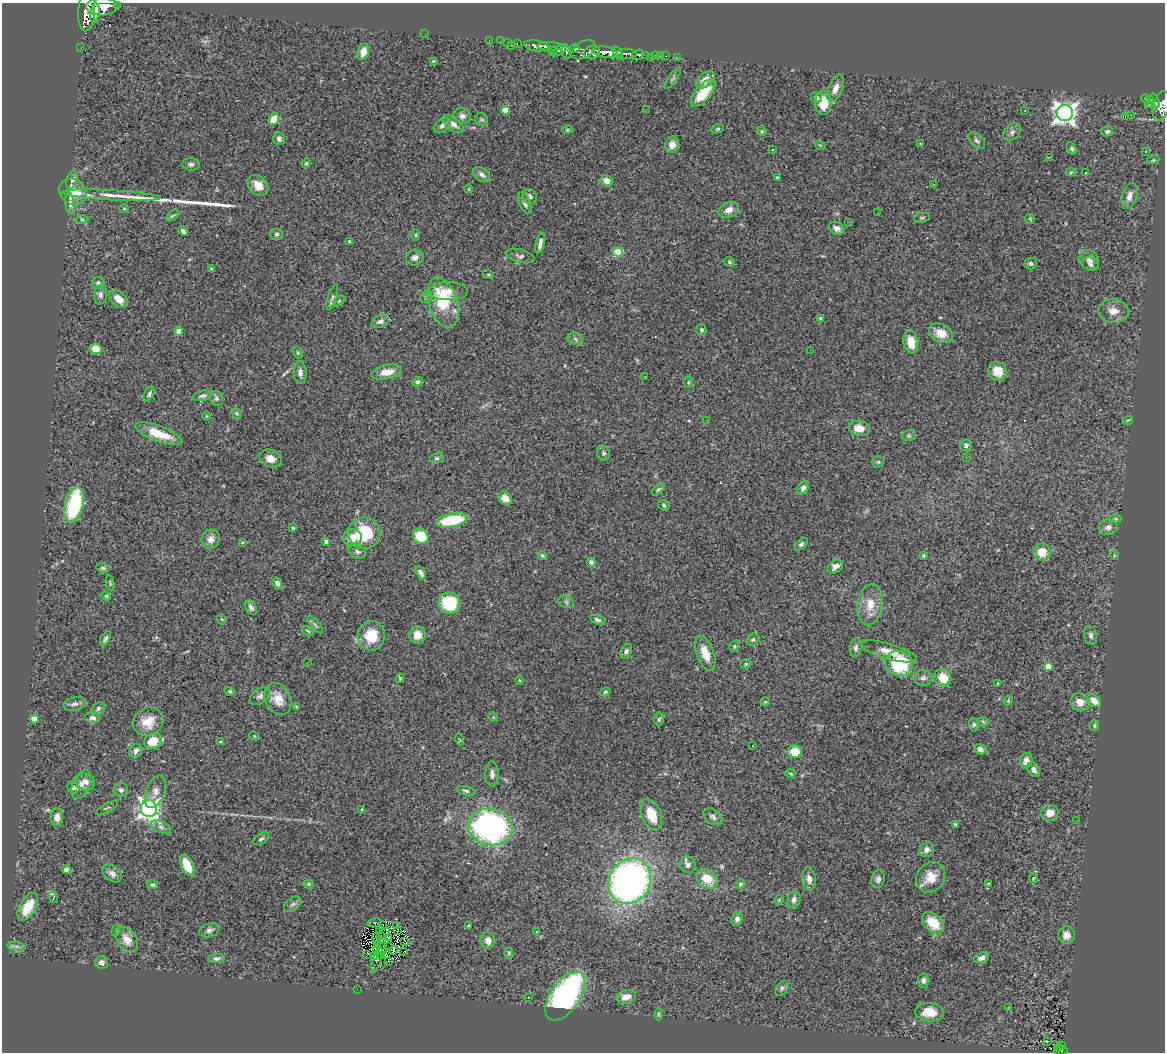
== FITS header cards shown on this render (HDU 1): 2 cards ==
NAXIS1  =                 1163
NAXIS2  =                 1050

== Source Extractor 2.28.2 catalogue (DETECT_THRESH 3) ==
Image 1163 x 1050 px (HDU 1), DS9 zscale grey, 1 PNG px = 1 image px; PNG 1167 x 1054 px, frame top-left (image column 1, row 1050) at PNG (2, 3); each listed source drawn as its Kron ellipse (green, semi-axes under 4 px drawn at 4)
Background 0.953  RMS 0.046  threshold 0.139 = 3 sigma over >= 5 px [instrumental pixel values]
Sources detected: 331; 10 with non-positive FLUX_AUTO (blend fragments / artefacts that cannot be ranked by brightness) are neither listed nor drawn; the other 321 listed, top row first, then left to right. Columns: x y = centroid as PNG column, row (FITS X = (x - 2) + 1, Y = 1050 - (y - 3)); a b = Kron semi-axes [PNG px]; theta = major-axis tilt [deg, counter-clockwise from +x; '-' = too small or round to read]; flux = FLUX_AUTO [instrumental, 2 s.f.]
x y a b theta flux
117 5 3 3 - 59
102 7 15 9 3 3000
87 11 20 8 87 3300
95 13 10 4 81 1200
425 34 2 2 - 68
489 40 2 2 - 9.8
500 41 2 2 - 4.8
507 42 2 2 - 7.5
517 43 3 2 - 16
511 46 3 2 - 39
536 46 12 5 -8 980
81 47 3 2 - 15
550 47 13 3 -2 880
575 49 4 4 - 280
560 50 9 4 36 380
584 50 13 8 30 420
553 51 4 3 - 78
363 52 8 5 72 28
566 52 7 4 -79 150
592 52 8 6 22 800
605 52 13 5 -10 1900
617 53 7 4 -65 390
627 54 10 5 -2 810
638 55 6 5 - 230
646 55 4 3 - 120
655 55 4 2 - 19
660 56 2 2 - 5.3
666 56 3 2 - 14
650 57 3 2 - 6.5
677 57 4 2 - 7
433 61 4 3 - 3
673 78 13 4 55 6.8
705 80 11 6 37 29
836 88 14 7 68 24
703 93 16 7 49 97
817 97 6 5 - 7.1
1145 98 4 3 - 69
1149 99 4 3 - 110
1155 101 8 3 -71 180
823 103 12 8 90 81
1149 104 3 2 - 6
1161 106 15 8 77 900
647 109 2 2 - 1.3
505 110 4 4 - 41
1025 110 3 2 - 3
1065 113 8 8 - 2000
1131 115 2 2 - 3700
462 116 9 7 -21 14
1125 116 3 2 - 5.7
274 119 6 5 - 56
482 120 7 6 - 5.8
453 124 12 6 -37 20
442 125 9 6 32 13
718 129 7 4 19 4.2
567 130 5 3 - 2.9
762 131 5 4 - 3.9
1107 131 6 5 - 7.5
1012 132 10 7 47 12
279 139 6 5 - 8.9
977 140 10 6 -45 9.6
672 144 8 7 - 21
920 144 3 3 - 2.6
820 145 5 3 - 2.8
773 149 3 3 - 14
1072 149 6 4 -64 6.4
1146 152 3 3 - 2.7
1049 157 3 2 - 3.7
1153 160 6 4 17 3.8
306 163 5 4 - 4.1
191 164 9 6 -3 9
1071 172 4 4 - 3.3
1086 172 3 3 - 4.7
482 175 9 6 -36 14
777 178 4 4 - 3.1
72 180 9 5 71 11
607 181 6 5 - 27
934 184 3 3 - 2.8
258 185 12 8 -44 33
469 189 4 3 - 2.2
73 192 14 12 -37 71
111 195 49 5 -3 44
530 196 8 7 - 9.8
1130 196 13 7 74 23
525 203 11 5 -68 13
70 204 11 4 -84 11
124 209 4 3 - 2.4
729 210 11 7 25 22
877 213 2 2 - 1.7
172 216 7 3 35 4.3
922 218 8 5 11 4.9
82 219 6 4 -1 4.4
1030 219 5 4 - 3
849 222 3 2 - 2.7
836 228 8 6 -28 16
183 231 5 3 - 7.1
276 234 6 5 - 6
416 235 6 3 -89 3.4
350 242 4 3 - 5.8
540 243 11 3 78 13
618 252 5 4 - 84
520 256 15 6 -14 12
415 257 9 8 - 14
1089 260 11 9 -46 16
730 262 6 4 -29 4.5
1031 263 6 6 - 6
1091 264 8 6 -27 11
211 269 4 3 - 5.5
488 274 6 3 -19 3.3
98 283 6 6 - 8
448 291 20 9 0 33
100 295 10 6 85 10
426 297 6 5 - 6.4
332 298 13 4 72 8.4
119 299 11 7 -42 31
339 301 6 4 46 3.7
443 303 25 14 -72 140
1113 311 15 12 -3 31
820 318 4 3 - 5.1
380 321 9 6 27 13
701 330 6 5 - 8.7
179 331 4 4 - 23
941 333 12 9 -26 49
575 339 8 6 -24 8.7
911 342 11 7 -80 46
96 349 6 5 - 44
810 350 2 2 - 1.3
298 353 6 4 -59 4.6
997 371 9 9 - 46
300 372 11 6 -86 14
387 372 15 7 10 38
645 376 3 2 - 5.4
417 382 5 4 - 5.4
688 382 5 3 - 3.3
149 394 8 4 63 7.5
203 396 10 5 14 8.2
216 398 7 6 - 8.3
236 413 6 4 -45 5.3
207 416 5 3 - 2.5
707 420 3 2 - 2.8
1128 420 5 3 - 2.9
859 428 11 7 -10 35
159 434 25 7 -20 84
909 435 7 5 18 5.8
966 445 6 5 - 7.7
604 453 7 6 - 7.2
270 458 11 8 -19 27
437 458 7 5 13 5.6
966 458 3 2 - 3.6
878 462 5 5 - 4.5
803 488 7 5 56 12
658 489 8 4 44 5
505 498 7 6 - 33
74 505 18 9 76 320
664 505 6 5 - 5.7
1116 519 6 4 -1 3.7
452 520 16 6 11 160
1108 527 9 8 - 17
293 528 4 3 - 3.9
364 533 16 16 - 130
421 536 8 7 - 78
352 538 9 8 - 37
211 539 9 9 - 21
242 542 3 3 - 2.9
326 542 4 4 - 9.3
801 544 8 5 42 8.1
357 552 8 6 -21 9.8
1042 552 8 8 - 47
542 555 5 4 - 4.8
1114 555 5 3 - 2.6
923 556 4 3 - 4.1
591 562 4 4 - 12
835 567 8 6 32 19
103 568 7 4 -9 5.5
421 573 8 4 -62 10
110 583 8 4 -81 4.2
277 583 6 4 -58 12
106 596 5 4 - 3.4
566 602 8 6 -22 7.8
449 603 11 10 - 180
870 605 21 12 81 52
251 608 7 5 -62 11
221 619 5 3 - 2.7
597 620 7 4 -18 9
315 625 10 4 -48 6.3
308 631 6 3 -35 3.5
417 635 9 8 - 38
1091 635 10 6 -75 9
371 636 15 13 82 83
105 639 8 4 59 6.8
753 640 7 5 34 6.4
734 646 5 5 - 4.2
856 648 9 6 79 9
626 651 7 5 64 9.5
889 651 29 7 -16 35
705 653 18 8 -70 48
307 662 3 2 - 3
899 663 14 12 -23 190
746 664 6 4 21 4.1
1048 667 4 4 - 48
400 678 5 4 - 4.3
923 678 9 7 2 12
943 678 9 8 - 54
519 680 4 3 - 2.8
998 684 3 2 - 2.9
230 691 5 4 - 3.9
605 692 5 4 - 4
260 696 11 7 36 12
278 699 17 12 -65 45
1008 700 5 4 - 3.4
1094 701 8 5 -43 34
765 702 4 3 - 2.6
1080 702 10 8 -31 29
75 704 11 6 11 12
297 707 4 3 - 4.4
98 709 7 5 47 6.8
493 717 5 4 - 3.4
93 718 7 5 -6 9
34 719 4 4 - 28
659 719 6 5 - 5.8
983 721 6 4 -3 4.4
148 722 16 13 31 51
974 724 7 5 -87 7
1094 725 6 4 88 4.7
254 736 5 4 - 3
460 739 6 2 -69 2.3
153 741 9 7 31 56
220 742 4 3 - 2.6
752 746 3 2 - 3.7
980 749 6 5 - 12
136 751 7 6 - 13
795 752 7 6 - 68
1026 761 8 6 74 16
1034 770 8 5 -58 16
492 774 12 6 -90 15
791 774 5 4 - 3.8
86 782 10 8 -22 17
81 784 15 8 67 21
73 788 6 5 - 7.1
121 790 7 6 - 9
466 791 9 4 -14 7.3
155 792 17 9 68 22
107 808 12 2 30 3.8
149 809 8 8 - 1800
362 809 3 3 - 2.6
1050 813 9 7 21 30
651 814 16 9 -68 75
57 817 9 6 87 23
713 817 10 7 -36 11
1076 820 2 2 - 3.7
955 824 3 3 - 5.5
161 827 10 5 -23 11
490 827 22 18 -10 860
261 839 9 5 29 7.2
927 850 8 7 - 12
187 865 11 6 -65 60
688 865 8 7 - 13
66 870 4 4 - 19
112 873 11 7 -38 16
931 877 16 13 55 48
1033 878 5 3 - 2.8
707 879 11 8 -38 62
809 879 11 6 -85 18
878 879 9 6 72 9.7
630 881 23 20 60 1400
152 884 5 4 - 7.3
309 884 5 4 - 3.5
740 884 5 4 - 7.4
989 884 4 3 - 12
53 897 6 3 -72 29
779 900 5 4 - 4
794 900 9 6 78 13
293 904 10 6 38 8.4
28 907 15 8 61 75
737 919 7 5 70 9.5
374 923 7 2 10 0.91
933 923 13 8 -42 76
469 925 3 2 - 2.9
382 926 3 2 - 2.3
397 926 4 2 - 12
379 929 4 2 - 3.2
116 930 6 4 68 4.9
209 930 10 6 17 11
397 930 3 2 - 1.8
537 932 3 3 - 9.2
384 933 6 3 41 4.8
380 935 3 3 - 8.8
1066 935 9 8 - 24
388 937 2 2 - 3.2
127 939 14 9 -54 36
377 939 6 2 -79 1.3
405 941 3 2 - 3.4
488 941 8 7 - 22
378 945 2 2 - 1.9
17 946 9 4 -8 9.3
388 946 4 2 - 0.48
376 949 4 2 - 3.8
382 949 7 4 70 2
393 950 4 2 - 1.8
404 952 3 2 - 1.7
509 953 6 4 90 3.7
366 954 3 3 - 5.2
382 956 3 2 - 3.6
375 957 3 2 - 2
216 958 8 4 3 7.8
982 958 8 5 20 14
377 960 13 4 73 1
389 961 2 2 - 0.84
101 962 6 6 - 16
923 981 7 5 -88 12
782 988 8 5 53 7.1
357 989 2 2 - 94
565 996 28 14 56 820
528 997 3 2 - 3
626 997 10 6 13 28
1008 1008 3 2 - 7.8
929 1012 14 9 -5 52
658 1014 6 4 -89 4.2
1047 1041 3 2 - 3.9
1062 1045 4 2 - 32
1058 1048 4 2 - 23
1061 1051 7 4 1 100
At the frame edge (FLAGS 8, measured only in part): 4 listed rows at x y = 102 7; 87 11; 1161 106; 1061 1051
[10 non-positive-flux detections neither listed nor drawn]